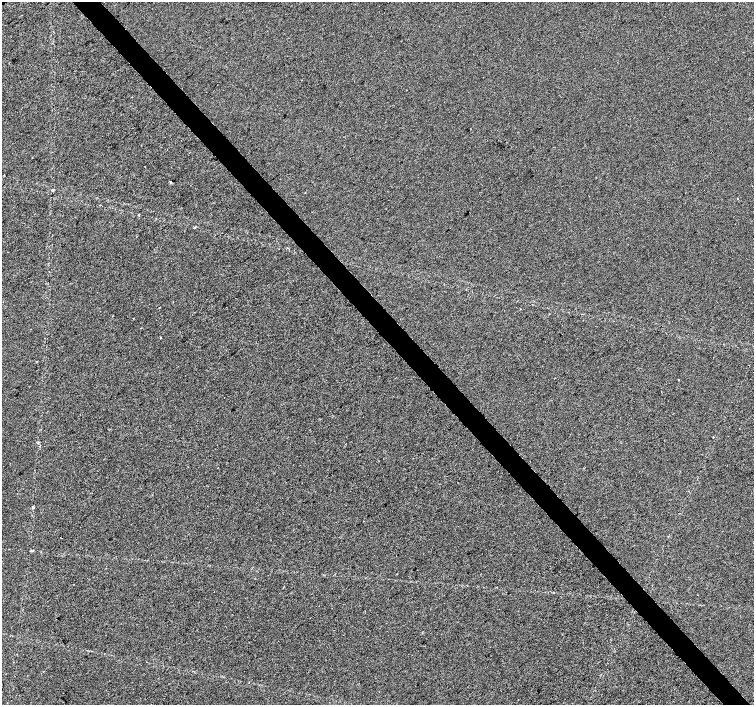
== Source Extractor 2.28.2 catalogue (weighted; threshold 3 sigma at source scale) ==
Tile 6 of 4 x 4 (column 2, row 2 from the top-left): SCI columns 1507-3009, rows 3022-4426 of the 6014 x 5977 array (HDU 1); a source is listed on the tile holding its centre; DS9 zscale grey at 2 x 2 block average (1 PNG px = mean of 2 x 2 image px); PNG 756 x 707 px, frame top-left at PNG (2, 2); no overlay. Shown black and unused: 4% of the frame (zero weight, under 2 of 3 exposures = <1% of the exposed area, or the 3 px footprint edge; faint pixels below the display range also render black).
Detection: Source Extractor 2.28.2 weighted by HDU 2 'WHT'; one run over the whole footprint, this tile lists its part. Background -1.32e-05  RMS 0.0057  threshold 0.0256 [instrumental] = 3 sigma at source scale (4.5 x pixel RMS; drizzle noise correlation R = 1.50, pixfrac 1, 0.0396/0.0396 arcsec/px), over >= 5 px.
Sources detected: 15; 4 cosmic-ray / hot-pixel residue — not listed; the other 11 listed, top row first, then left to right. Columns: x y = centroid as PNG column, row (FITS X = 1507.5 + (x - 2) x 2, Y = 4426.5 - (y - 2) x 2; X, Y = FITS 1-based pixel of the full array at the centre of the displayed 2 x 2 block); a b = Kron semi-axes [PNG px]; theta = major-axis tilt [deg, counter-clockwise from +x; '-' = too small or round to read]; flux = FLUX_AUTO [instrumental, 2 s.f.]
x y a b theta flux
32 157 2 2 - 1.6
145 166 2 2 - 2.2
170 182 2 2 - 12
52 190 3 2 - 1.3
737 199 2 2 - 1
139 215 3 2 - 0.95
160 307 2 2 - 0.64
161 338 2 2 - 0.97
679 379 2 2 - 12
713 437 2 2 - 0.67
33 507 3 3 - 1.6
Diffuse or blended objects may show on this block-average render without a row.